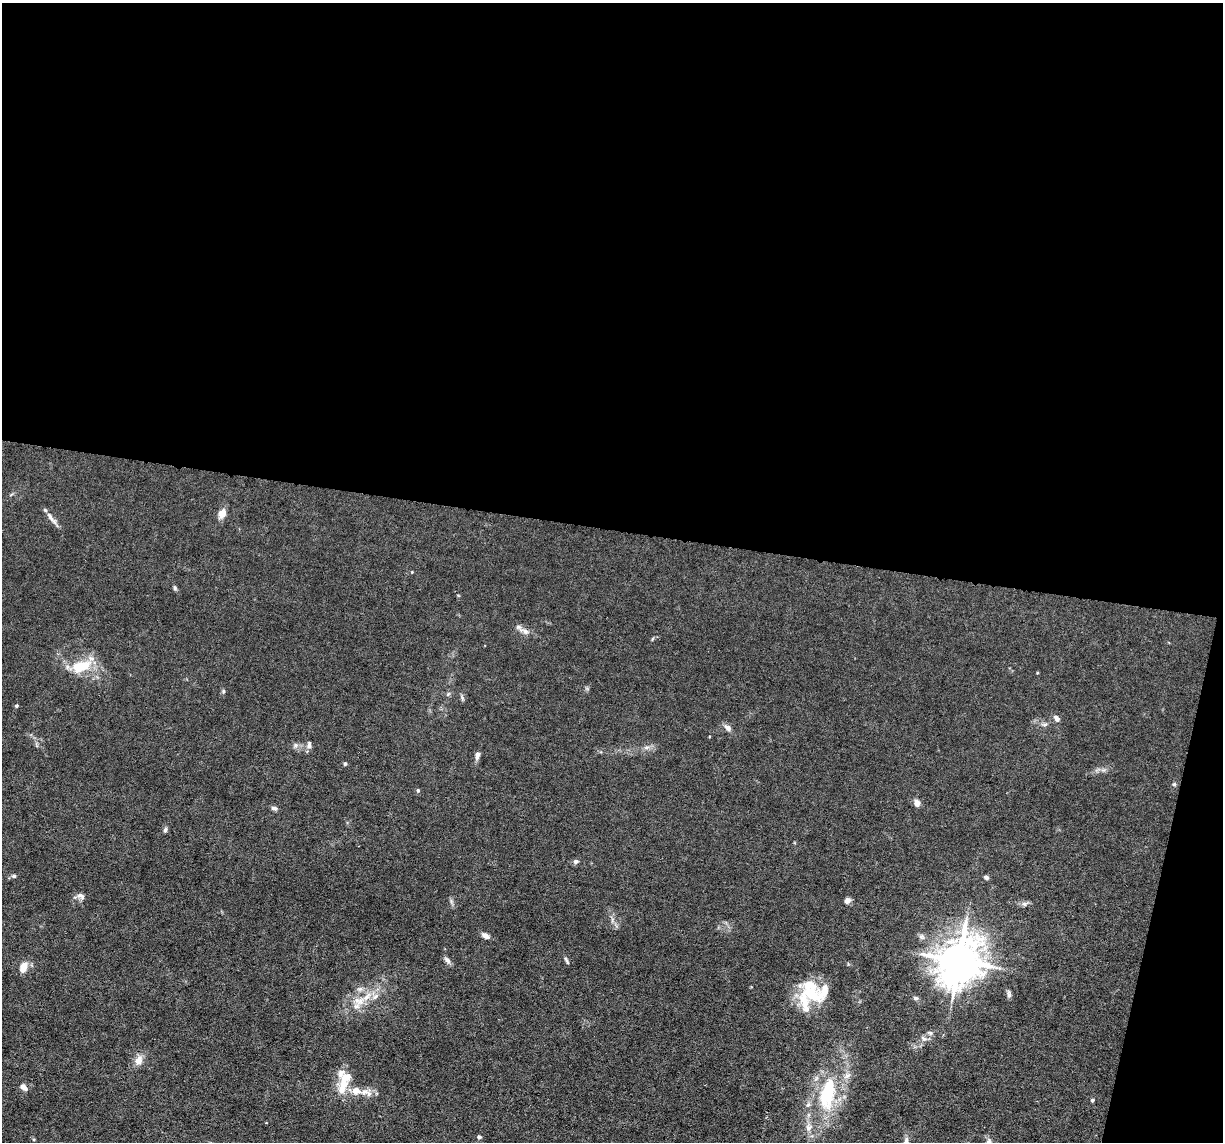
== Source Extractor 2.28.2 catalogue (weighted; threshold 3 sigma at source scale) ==
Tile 4 of 4 x 4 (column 4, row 1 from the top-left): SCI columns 3663-4883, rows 3653-4792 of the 4883 x 4908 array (HDU 1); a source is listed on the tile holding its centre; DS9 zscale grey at full resolution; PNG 1225 x 1144 px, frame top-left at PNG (2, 3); no overlay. Shown black and unused: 49% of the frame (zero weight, under 3 of 6 exposures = <1% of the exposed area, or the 3 px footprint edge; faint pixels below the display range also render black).
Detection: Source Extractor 2.28.2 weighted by HDU 2 'WHT'; one run over the whole footprint, this tile lists its part. Background 0.0122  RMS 0.0026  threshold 0.0108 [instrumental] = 3 sigma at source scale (4.09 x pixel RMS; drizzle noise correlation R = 1.36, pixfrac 0.8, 0.05/0.05 arcsec/px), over >= 5 px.
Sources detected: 58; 9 inside a brighter listed object's ellipse — not listed separately; the other 49 listed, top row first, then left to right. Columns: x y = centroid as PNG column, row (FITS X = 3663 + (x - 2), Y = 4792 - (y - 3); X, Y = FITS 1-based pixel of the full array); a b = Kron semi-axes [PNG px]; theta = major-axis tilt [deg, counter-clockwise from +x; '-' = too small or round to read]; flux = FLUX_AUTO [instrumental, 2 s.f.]
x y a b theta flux
222 514 8 6 61 2.7
51 518 22 5 -50 1.4
175 588 6 5 - 0.39
519 628 14 7 -47 1.2
81 666 22 11 19 7.5
223 691 6 4 -90 0.32
448 694 6 4 72 0.34
462 698 8 4 -68 0.44
16 706 4 4 - 0.35
1056 718 10 6 -55 0.89
1045 724 8 5 17 0.58
728 728 10 7 -41 1.1
295 745 7 6 - 0.63
309 745 10 5 -88 0.83
647 747 8 4 19 0.61
477 755 10 6 79 0.92
345 764 5 4 - 0.33
1174 784 5 5 - 0.37
418 790 5 4 - 0.37
917 803 6 6 - 1.7
274 808 7 5 -20 0.7
165 830 6 5 - 0.5
576 861 6 5 - 0.72
14 876 6 5 - 0.43
986 877 5 4 - 0.73
81 896 11 7 -28 0.92
847 901 7 7 - 0.93
1024 904 8 6 0 0.71
485 935 8 6 -34 1.2
447 960 10 6 -51 0.84
566 960 10 3 -65 0.43
959 961 14 11 64 840
23 967 10 7 70 3.2
360 989 8 6 2 0.81
811 992 35 23 -60 10
1009 994 10 5 -83 0.62
367 997 17 7 46 2.6
915 998 7 5 -5 0.48
930 1033 7 5 -43 0.47
923 1038 9 4 -35 0.58
139 1060 11 8 72 2
343 1086 20 10 71 4.3
23 1087 10 6 -42 1.1
364 1092 25 9 -17 2.7
827 1094 40 18 79 16
1092 1100 4 4 - 0.45
808 1128 10 8 79 1.4
479 1137 5 4 - 0.63
906 1142 15 7 88 1.5
Isophote crosses this tile's border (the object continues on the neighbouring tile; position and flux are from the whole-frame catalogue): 1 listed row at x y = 906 1142